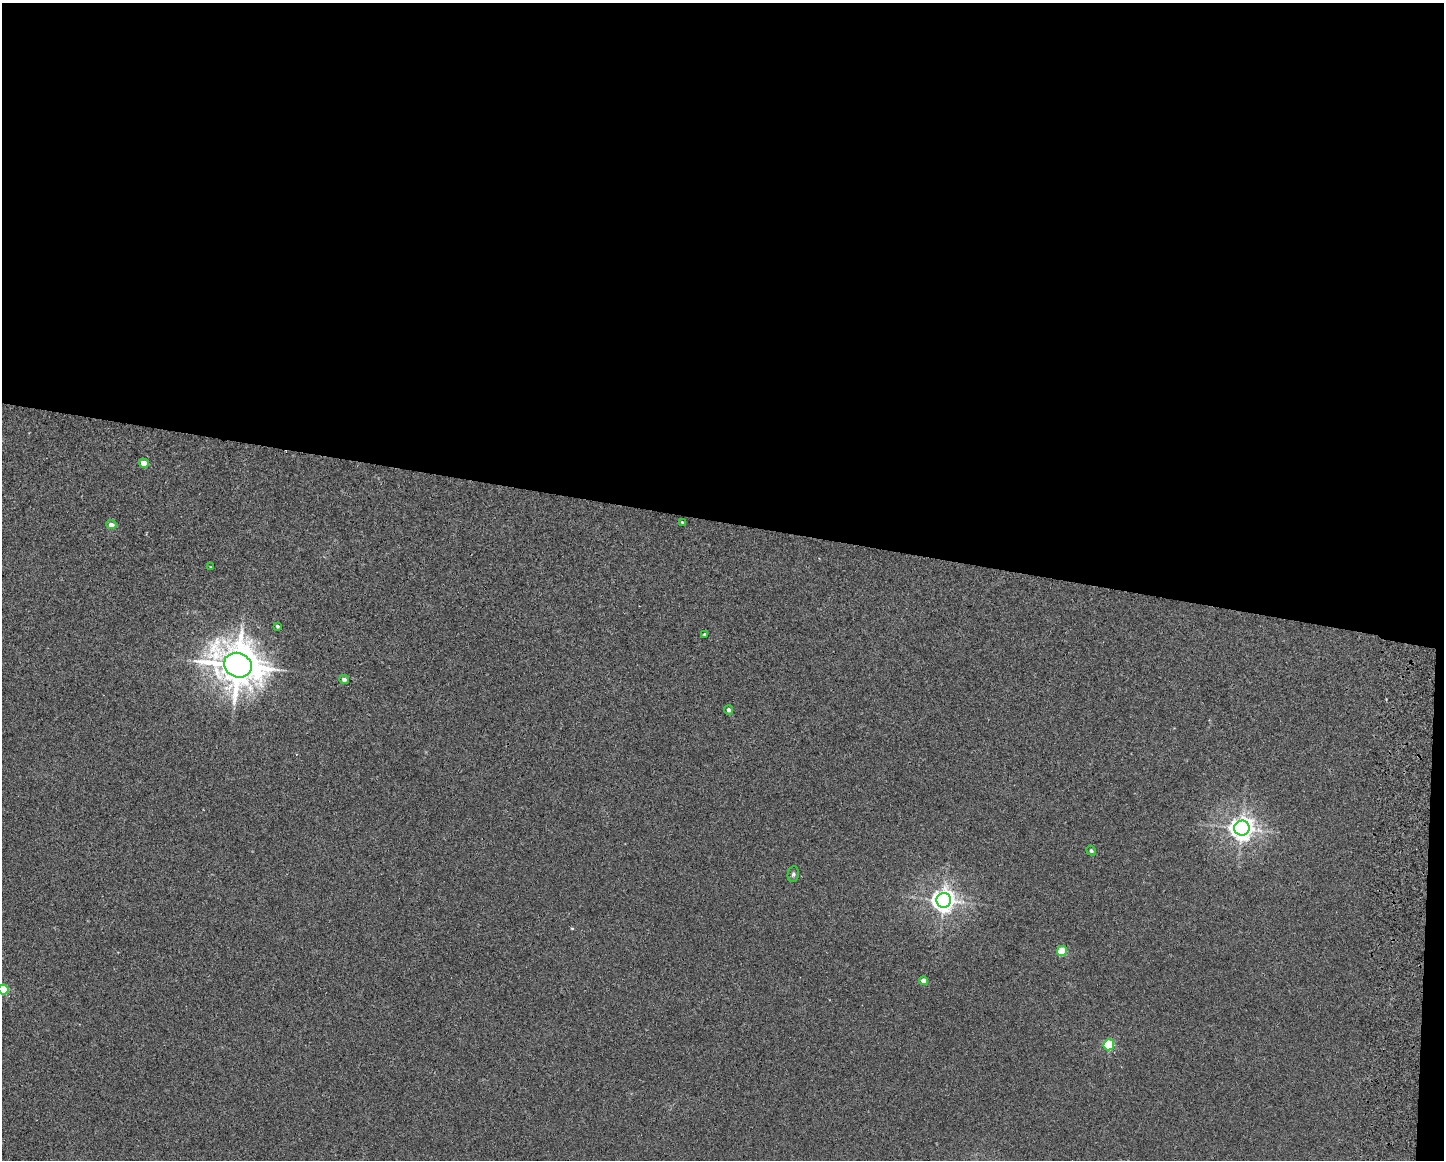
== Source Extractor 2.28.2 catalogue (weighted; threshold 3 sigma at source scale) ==
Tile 3 of 3 x 4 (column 3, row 1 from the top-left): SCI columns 3051-4492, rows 3489-4646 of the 4771 x 4656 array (HDU 1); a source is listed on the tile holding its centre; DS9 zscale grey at full resolution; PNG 1446 x 1162 px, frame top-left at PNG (2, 3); each listed source drawn as its Kron ellipse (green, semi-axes under 4 px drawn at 4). Shown black and unused: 46% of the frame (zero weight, under 2 of 3 exposures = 3% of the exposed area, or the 3 px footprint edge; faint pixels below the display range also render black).
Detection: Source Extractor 2.28.2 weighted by HDU 2 'WHT'; one run over the whole footprint, this tile lists its part. Background 0.0271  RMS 0.0067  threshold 0.03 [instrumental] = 3 sigma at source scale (4.5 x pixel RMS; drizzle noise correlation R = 1.50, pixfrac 1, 0.05/0.05 arcsec/px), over >= 5 px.
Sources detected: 17; all 17 listed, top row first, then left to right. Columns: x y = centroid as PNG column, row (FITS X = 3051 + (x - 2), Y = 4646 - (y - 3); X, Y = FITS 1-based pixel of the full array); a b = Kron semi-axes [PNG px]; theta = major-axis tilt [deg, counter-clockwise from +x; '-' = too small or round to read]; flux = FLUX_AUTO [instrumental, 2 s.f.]
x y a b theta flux
144 463 5 4 - 8
682 522 4 3 - 0.96
111 525 5 4 - 4.8
211 567 3 3 - 0.5
277 626 3 3 - 1.1
704 634 4 3 - 0.71
238 665 14 12 -23 2300
344 679 4 4 - 2.5
729 710 5 4 - 1.8
1242 828 7 7 - 550
1091 851 5 4 - 1.2
793 874 8 5 79 1.4
944 900 7 7 - 500
1062 951 5 5 - 22
924 981 4 4 - 6.4
3 990 5 5 - 28
1109 1045 5 5 - 49
Isophote crosses this tile's border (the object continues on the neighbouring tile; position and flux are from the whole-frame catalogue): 1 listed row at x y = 3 990